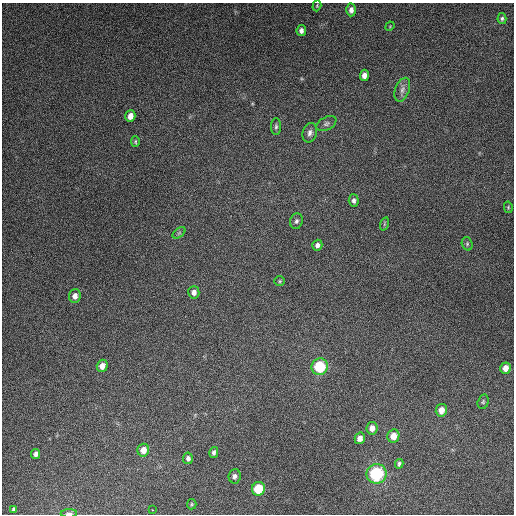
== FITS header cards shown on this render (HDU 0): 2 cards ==
NAXIS1  =                  512
NAXIS2  =                  512

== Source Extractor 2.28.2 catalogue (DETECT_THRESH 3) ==
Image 512 x 512 px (HDU 0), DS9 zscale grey, 1 PNG px = 1 image px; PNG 516 x 516 px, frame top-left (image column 1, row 512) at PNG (2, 3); each listed source drawn as its Kron ellipse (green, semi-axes under 4 px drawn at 4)
Background 5120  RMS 310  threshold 942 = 3 sigma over >= 5 px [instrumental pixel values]
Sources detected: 42; all 42 listed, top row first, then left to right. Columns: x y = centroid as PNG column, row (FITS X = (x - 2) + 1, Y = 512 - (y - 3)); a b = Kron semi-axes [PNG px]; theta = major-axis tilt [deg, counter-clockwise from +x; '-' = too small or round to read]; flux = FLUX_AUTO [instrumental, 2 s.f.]
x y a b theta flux
317 6 6 4 71 2.5e+04
351 10 6 5 - 8.9e+04
502 18 5 4 - 3.9e+04
390 26 5 4 - 1.8e+04
301 31 5 4 - 7.9e+04
364 75 5 4 - 1.2e+05
402 90 12 7 70 1.1e+05
130 116 6 5 - 1.5e+05
326 124 11 6 27 6.5e+04
276 127 8 5 89 4.5e+04
310 133 10 7 73 9.0e+04
135 142 5 4 - 3.0e+04
354 201 6 5 - 5.6e+04
508 207 6 4 -79 2.3e+04
296 221 8 6 74 6.1e+04
384 224 7 4 71 2.9e+04
179 233 7 4 37 3.2e+04
467 244 7 5 -72 3.6e+04
317 245 5 5 - 7.4e+04
280 281 5 5 - 2.8e+04
194 292 6 5 - 8.4e+04
75 296 7 6 - 1.1e+05
102 366 6 5 - 1.5e+05
320 367 8 8 - 1.1e+06
505 368 6 5 - 1.6e+05
483 402 7 5 74 3.7e+04
441 410 6 5 - 1.8e+05
372 428 6 5 - 1.3e+05
393 436 7 6 - 2.2e+05
360 438 6 5 - 1.2e+05
143 450 6 6 - 1.7e+05
214 452 5 4 - 4.9e+04
36 454 5 4 - 6.5e+04
188 458 6 5 - 6.0e+04
399 464 5 3 - 3.8e+04
377 474 10 9 - 1.7e+06
235 476 7 6 - 6.5e+04
258 489 7 6 - 6.9e+05
192 504 5 4 - 2.6e+04
13 509 4 3 - 3.6e+04
152 510 2 2 - 1.4e+04
69 513 8 3 1 6.4e+04
At the frame edge (FLAGS 8, measured only in part): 1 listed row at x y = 69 513